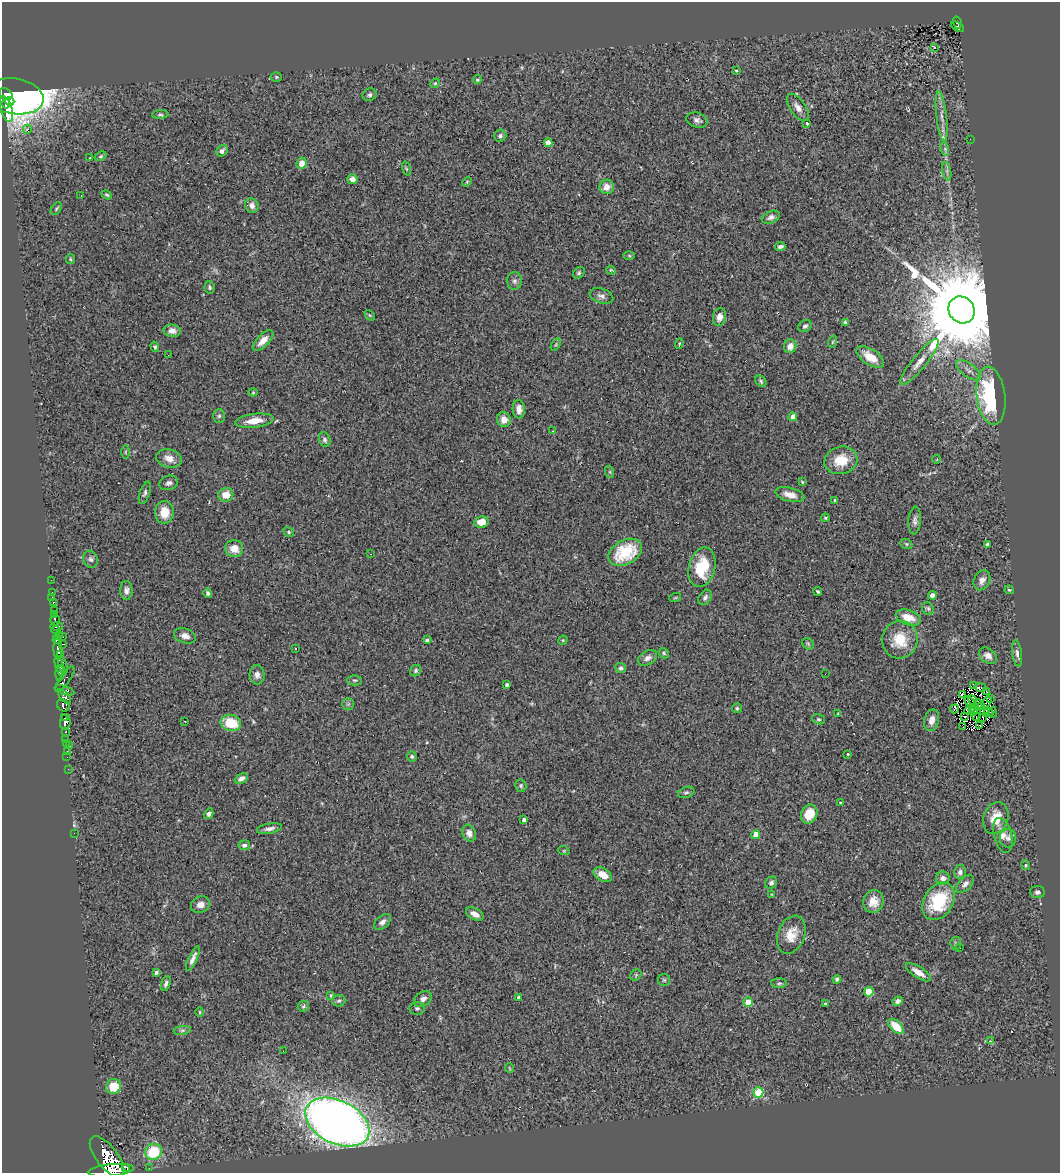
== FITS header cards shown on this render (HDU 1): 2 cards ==
NAXIS1  =                 1058
NAXIS2  =                 1171

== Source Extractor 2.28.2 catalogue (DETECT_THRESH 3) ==
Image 1058 x 1171 px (HDU 1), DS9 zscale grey, 1 PNG px = 1 image px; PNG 1062 x 1175 px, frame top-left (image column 1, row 1171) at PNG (2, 2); each listed source drawn as its Kron ellipse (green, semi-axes under 4 px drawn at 4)
Background 0.558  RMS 0.065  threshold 0.195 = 3 sigma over >= 5 px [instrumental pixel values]
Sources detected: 251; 5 with non-positive FLUX_AUTO (blend fragments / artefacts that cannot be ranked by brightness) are neither listed nor drawn; the other 246 listed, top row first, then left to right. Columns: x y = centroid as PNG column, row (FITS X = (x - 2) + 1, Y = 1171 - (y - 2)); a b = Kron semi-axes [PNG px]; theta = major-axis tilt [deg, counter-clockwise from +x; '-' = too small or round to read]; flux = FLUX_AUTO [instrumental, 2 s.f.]
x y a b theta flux
957 23 6 4 -73 29
957 27 7 2 -30 47
934 48 3 3 - 36
736 70 3 2 - 4.1
276 77 5 4 - 6.2
477 80 4 4 - 7
435 83 5 4 - 5.4
6 94 7 5 -35 1400
370 95 7 6 - 11
14 96 29 18 -9 4100
10 101 4 3 - 310
6 103 5 4 - 660
798 107 16 8 -55 30
6 109 13 6 -74 370
160 114 8 4 2 8
942 116 25 5 -83 34
697 120 11 7 -15 18
807 124 4 3 - 12
27 129 4 4 - 14
500 136 6 6 - 13
970 139 2 2 - 1.9
548 143 4 4 - 44
945 149 7 4 -74 8.4
222 151 6 5 - 22
101 156 6 3 27 5.7
90 158 3 2 - 5
302 163 6 5 - 39
406 169 7 3 -71 5.2
947 171 9 4 -78 11
352 179 5 5 - 23
467 182 5 4 - 4.9
607 187 7 7 - 36
107 195 5 4 - 7.8
81 196 2 2 - 2.7
252 205 7 6 - 24
56 209 7 4 53 7.6
771 217 9 6 22 18
780 246 5 4 - 15
629 256 6 4 -1 4.7
70 259 5 4 - 5.1
611 270 5 3 - 4.9
579 273 6 5 - 8.6
514 281 9 7 -89 15
210 287 6 5 - 7.8
601 296 12 7 -19 21
962 310 14 12 -49 110000
370 315 6 3 -46 4.4
719 317 9 6 79 31
845 322 4 4 - 6.4
805 326 7 5 31 9.5
172 331 8 6 -7 22
263 341 13 6 44 36
832 342 6 4 70 6.3
679 343 5 4 - 4.7
556 344 7 4 59 5.9
790 346 7 6 - 38
155 347 5 4 - 6.7
168 355 2 2 - 3.3
870 357 15 8 -33 75
919 362 29 7 51 52
968 370 14 6 -37 24
761 381 6 4 -47 8
253 392 4 4 - 4.1
991 396 29 14 -83 620
519 409 9 6 -87 34
219 416 7 6 - 10
793 417 4 4 - 50
504 420 7 7 - 40
254 421 19 7 7 59
552 431 3 2 - 5
325 439 7 5 -72 13
125 452 6 4 90 6.3
169 458 13 9 -16 35
937 459 4 3 - 3
841 460 17 13 15 99
610 472 6 4 -72 5.7
802 482 4 3 - 4.2
169 483 9 7 17 17
145 493 12 5 71 11
226 495 7 7 - 54
790 495 15 6 -15 35
835 500 3 3 - 6.7
164 512 11 9 89 73
825 518 4 3 - 5
915 521 14 6 85 19
481 522 7 5 13 51
289 532 6 4 -29 6.3
906 544 6 4 -22 5.8
987 544 3 3 - 7.1
234 549 9 8 - 52
625 552 18 12 28 210
370 554 3 2 - 4.2
91 559 9 7 -68 14
702 567 20 13 76 160
51 580 2 2 - 5
982 580 10 8 63 27
126 590 9 6 -90 17
1009 590 4 4 - 5.4
818 591 4 3 - 6.7
52 592 2 2 - 3.2
208 593 5 4 - 9.2
932 595 4 4 - 34
52 597 3 2 - 6.8
705 597 8 6 57 13
675 598 6 3 19 4.7
53 602 3 2 - 9.3
928 608 7 5 -55 8.5
54 611 3 3 - 17
54 615 3 2 - 8.8
908 617 13 7 -19 72
55 620 5 4 - 49
57 626 6 3 3 21
56 630 4 2 - 83
59 635 4 2 - 16
185 636 11 7 -17 26
63 637 3 2 - 11
57 640 4 3 - 100
427 640 4 3 - 9.6
563 640 5 4 - 4.4
900 640 19 17 76 130
63 644 3 3 - 55
808 644 6 5 - 6
295 648 3 2 - 8.6
58 649 10 4 -87 390
664 653 5 4 - 6.1
1017 653 13 5 -82 16
61 655 4 3 - 180
988 656 10 7 -35 26
647 658 10 7 29 19
63 665 9 3 -77 81
60 666 10 3 -73 130
621 668 5 5 - 11
416 671 6 5 - 10
60 673 8 4 88 160
825 674 2 2 - 1.9
257 675 9 7 -84 23
65 679 15 5 55 82
355 680 7 5 -1 8.4
507 685 4 3 - 8.8
973 685 4 2 - 3.4
980 687 6 3 -10 26
64 690 10 4 -17 160
986 692 3 2 - 2
962 694 4 3 - 5.1
64 697 9 4 -49 120
991 699 2 2 - 2.5
973 700 5 2 - 5.5
970 702 6 2 -45 0.32
987 702 6 2 56 4
348 704 5 5 - 8
979 704 4 2 - 0.8
63 705 7 5 -39 150
982 707 3 2 - 6.5
737 708 5 4 - 7.2
973 708 3 2 - 3.7
954 709 5 3 - 11
970 710 5 2 - 3.9
984 711 4 2 - 3
974 712 3 2 - 0.94
989 712 4 3 - 13
993 712 5 3 - 8.1
838 714 4 4 - 3.7
965 716 3 2 - 2.7
976 717 2 2 - 5.3
65 718 3 2 - 45
983 718 3 2 - 0.027
818 719 7 5 -14 8.1
932 720 11 7 75 34
185 721 3 2 - 16
65 722 7 5 85 310
231 723 10 8 -14 120
979 725 2 2 - 2.7
963 727 3 2 - 1.7
66 732 3 3 - 6.9
66 740 2 2 - 6.2
66 744 2 2 - 7.6
69 745 3 3 - 11
67 751 3 2 - 10
848 754 3 2 - 3.9
412 756 5 5 - 8
67 757 3 2 - 3.5
68 769 2 2 - 2.4
241 778 7 4 29 20
521 786 6 5 - 8.5
686 792 8 5 20 9.1
840 802 3 2 - 4.3
209 814 6 4 59 13
809 814 10 8 60 67
996 818 16 12 70 78
524 820 4 4 - 14
269 829 13 5 11 19
74 833 2 2 - 29
469 833 9 6 -68 22
756 835 4 4 - 69
1003 835 18 9 -75 40
1008 838 9 8 - 18
244 845 6 5 - 14
564 851 6 3 -18 4.3
1026 865 5 4 - 4.9
960 872 7 6 - 13
603 875 10 6 -29 52
943 878 7 6 - 23
771 883 6 5 - 12
965 884 11 6 45 18
1037 892 7 6 - 12
772 894 4 2 - 3.1
873 901 11 10 - 54
939 901 20 14 58 240
200 905 10 8 27 29
475 914 9 5 -29 29
382 922 10 6 40 19
791 935 20 13 68 76
956 943 6 5 - 8
959 947 3 2 - 6.5
193 958 14 4 66 22
156 972 4 4 - 12
918 972 14 5 -33 41
636 975 6 5 - 6
837 979 4 4 - 8.9
664 980 6 6 - 7.4
779 983 8 5 1 8.5
166 984 8 4 72 14
869 992 5 4 - 160
331 995 4 2 - 4.6
519 997 3 3 - 8
423 999 10 7 36 18
339 1001 7 5 17 8.9
898 1001 5 4 - 16
748 1002 4 4 - 100
825 1004 4 3 - 5.3
303 1006 6 5 - 7.7
417 1008 7 6 - 9.2
199 1012 5 3 - 4.1
896 1026 9 5 -44 91
182 1030 9 4 8 11
991 1041 3 2 - 30
283 1051 2 2 - 15
509 1068 5 3 - 3.5
114 1086 8 7 - 98
759 1092 5 5 - 240
337 1122 34 21 -26 4800
153 1152 8 8 - 190
107 1157 24 11 -52 2000
126 1167 2 2 - 11000
149 1168 3 3 - 3.8
111 1170 23 6 6 1200
At the frame edge (FLAGS 8, measured only in part): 1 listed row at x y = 111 1170
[5 non-positive-flux detections neither listed nor drawn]